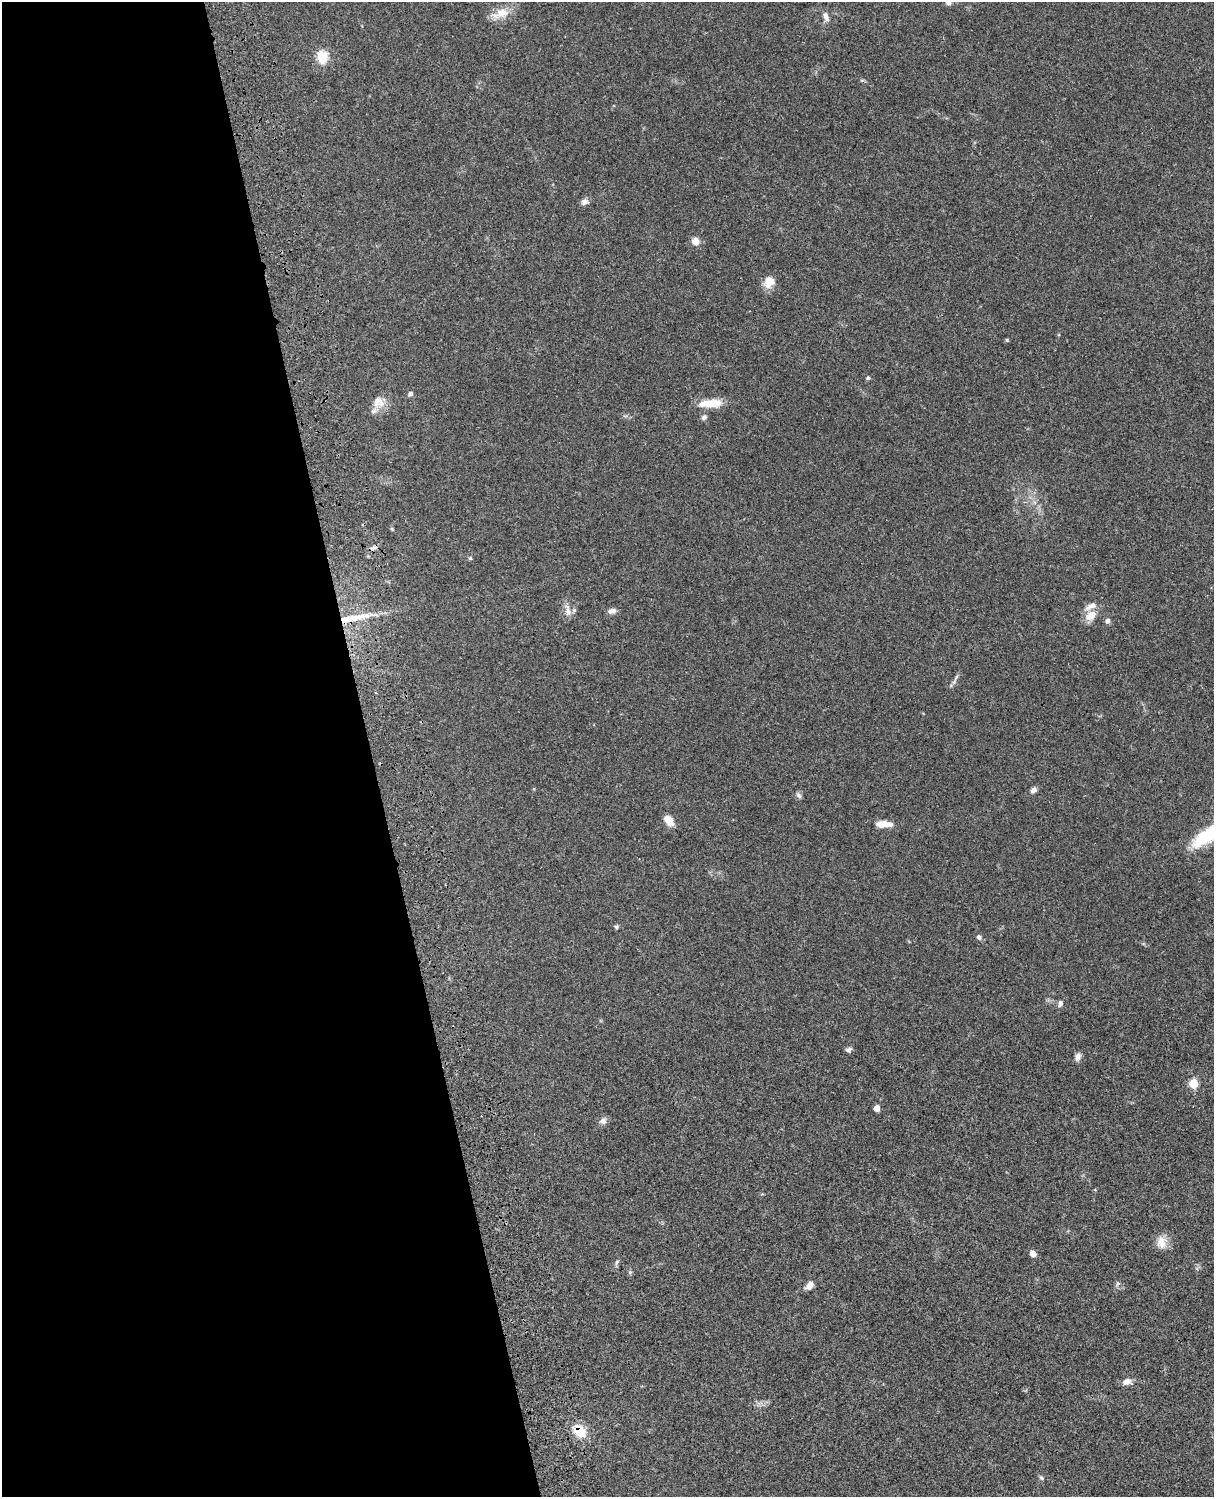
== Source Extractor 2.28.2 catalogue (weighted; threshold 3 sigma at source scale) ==
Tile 5 of 4 x 3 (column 1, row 2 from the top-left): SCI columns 121-1332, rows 1773-3267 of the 5087 x 4927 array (HDU 1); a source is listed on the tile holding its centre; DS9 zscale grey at full resolution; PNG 1216 x 1499 px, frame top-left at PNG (2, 2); no overlay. Shown black and unused: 31% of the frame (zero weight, under 3 of 4 exposures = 6% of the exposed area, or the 3 px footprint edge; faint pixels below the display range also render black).
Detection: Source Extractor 2.28.2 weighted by HDU 2 'WHT'; one run over the whole footprint, this tile lists its part. Background 0.0812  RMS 0.006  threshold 0.027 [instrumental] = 3 sigma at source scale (4.5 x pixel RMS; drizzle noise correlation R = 1.50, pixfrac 1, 0.05/0.05 arcsec/px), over >= 5 px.
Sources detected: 45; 3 inside a brighter listed object's ellipse — not listed separately; the other 42 listed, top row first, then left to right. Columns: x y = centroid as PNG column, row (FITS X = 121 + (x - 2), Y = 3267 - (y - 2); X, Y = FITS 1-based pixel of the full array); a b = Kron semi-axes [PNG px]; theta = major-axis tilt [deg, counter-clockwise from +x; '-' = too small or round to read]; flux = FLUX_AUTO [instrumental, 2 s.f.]
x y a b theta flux
948 2 8 7 - 2.5
501 13 24 12 18 9.1
826 17 13 6 -62 2.8
322 57 6 5 - 45
584 202 10 8 37 2.3
695 241 9 9 - 4
769 282 14 12 58 7
868 378 4 4 - 1.1
410 394 6 5 - 1.5
378 402 17 14 -25 6.9
710 403 28 9 4 11
704 417 7 6 - 1.5
392 529 5 4 - 0.66
373 548 12 5 16 2
470 558 5 5 - 0.71
568 611 17 7 -82 3.7
612 611 10 7 4 2.7
1091 616 16 11 41 6.7
353 618 46 7 11 16
1107 621 6 5 - 2
956 677 10 4 57 1.6
1033 790 10 6 41 2
799 795 9 5 -45 1.5
669 820 13 8 -47 6.2
883 824 15 8 3 6.4
1204 838 25 13 36 16
616 927 5 5 - 0.97
979 937 7 6 - 1.4
1060 1003 8 6 81 1.8
849 1050 8 6 19 1.5
1078 1057 11 7 76 2.3
1193 1083 5 5 - 24
877 1108 5 4 - 4.9
603 1121 10 9 - 2.6
1161 1242 17 12 -90 6.4
1033 1253 7 6 - 3
617 1262 8 5 61 1.2
1117 1284 7 4 71 1
810 1285 9 6 42 4.6
1127 1382 12 8 16 3.3
579 1431 10 8 -43 18
1041 1478 7 5 -23 1
Overlapping masked pixels (flux is a lower limit): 2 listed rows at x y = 353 618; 579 1431
Isophote crosses this tile's border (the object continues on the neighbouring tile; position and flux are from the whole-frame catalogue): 1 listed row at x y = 948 2